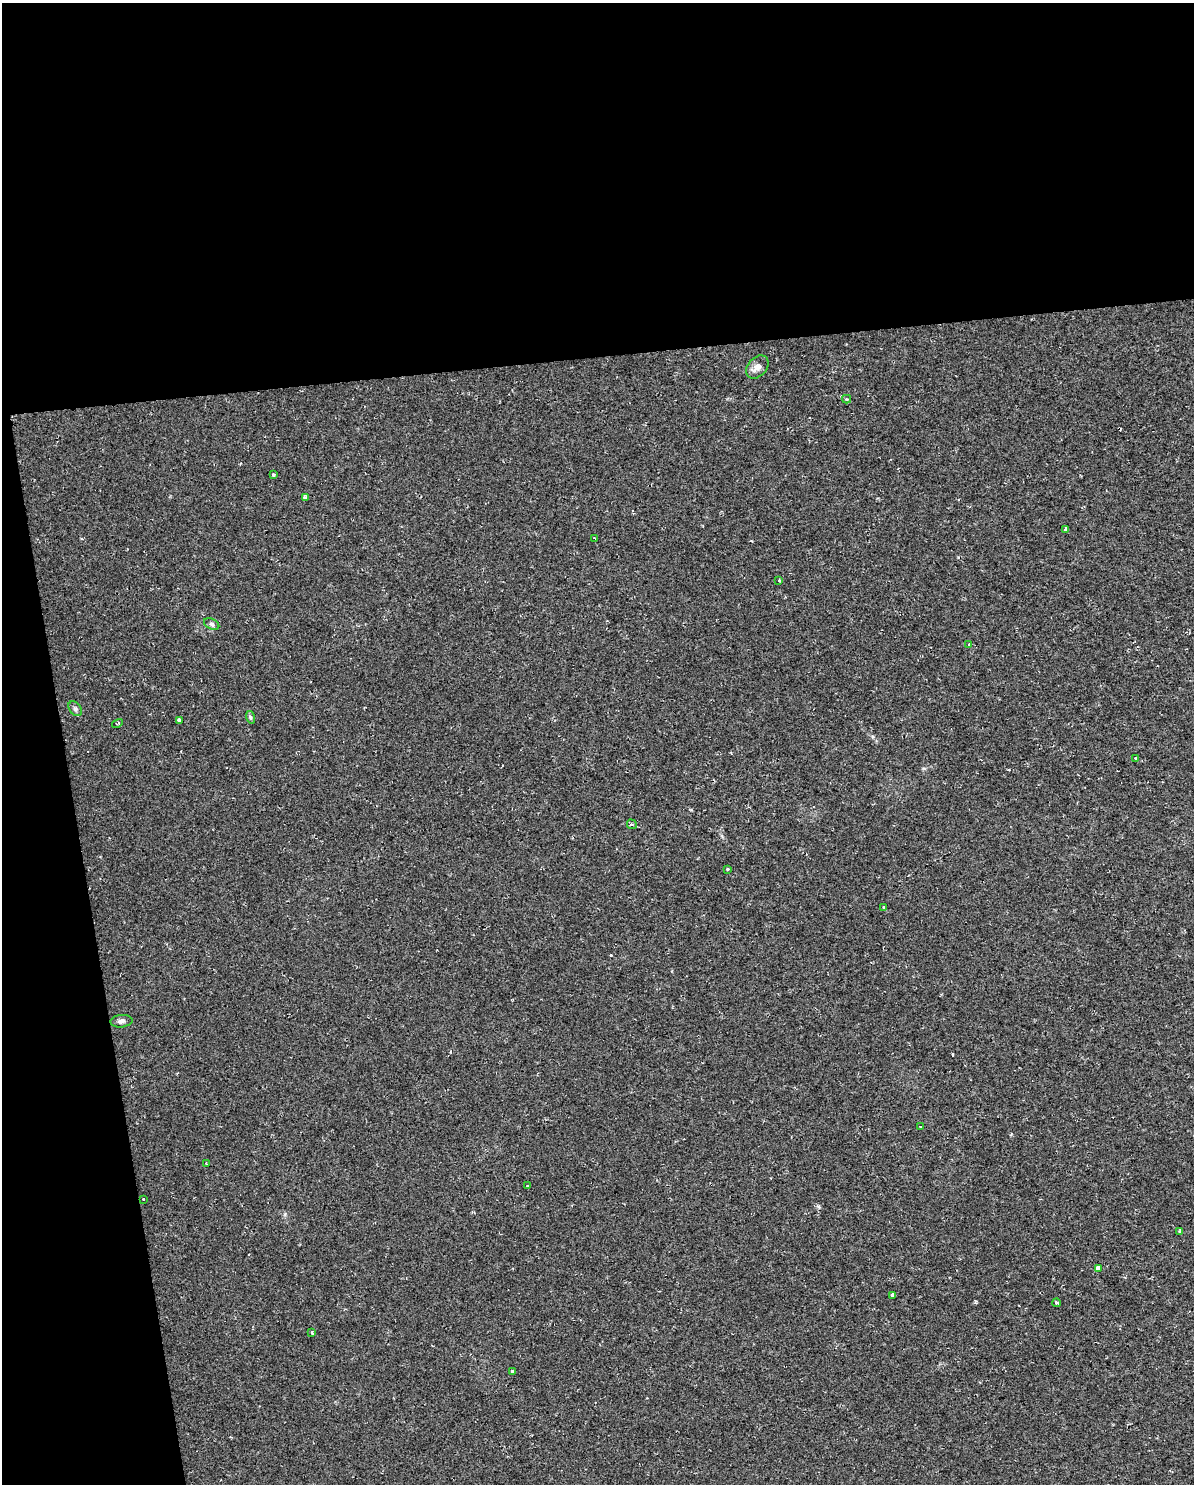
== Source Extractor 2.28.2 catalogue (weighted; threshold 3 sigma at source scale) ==
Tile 1 of 4 x 3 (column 1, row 1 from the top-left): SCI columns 116-1307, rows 3026-4507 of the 5083 x 5803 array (HDU 1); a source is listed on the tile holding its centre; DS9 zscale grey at full resolution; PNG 1196 x 1486 px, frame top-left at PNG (2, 3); each listed source drawn as its Kron ellipse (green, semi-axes under 4 px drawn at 4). Shown black and unused: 30% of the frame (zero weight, under 2 of 3 exposures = <1% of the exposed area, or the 3 px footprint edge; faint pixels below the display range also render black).
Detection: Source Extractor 2.28.2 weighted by HDU 2 'WHT'; one run over the whole footprint, this tile lists its part. Background 0.00663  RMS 0.0049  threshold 0.0219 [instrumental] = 3 sigma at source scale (4.5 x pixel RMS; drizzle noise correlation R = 1.50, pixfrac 1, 0.0396/0.0396 arcsec/px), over >= 5 px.
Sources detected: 33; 5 cosmic-ray / hot-pixel residue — neither listed nor drawn; the other 28 listed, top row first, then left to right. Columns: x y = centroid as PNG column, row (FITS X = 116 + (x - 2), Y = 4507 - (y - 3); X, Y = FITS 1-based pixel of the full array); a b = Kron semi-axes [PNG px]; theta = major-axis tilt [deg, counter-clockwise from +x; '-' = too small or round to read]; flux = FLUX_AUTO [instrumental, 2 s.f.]
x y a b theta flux
757 367 13 9 46 3.2
847 399 4 4 - 0.65
273 475 3 3 - 2.8
305 497 4 3 - 3.9
1065 529 4 3 - 1.3
594 538 3 2 - 0.7
779 581 3 3 - 1.2
212 624 8 5 -27 1.1
969 644 3 3 - 2.2
75 709 8 5 -50 1.2
250 717 6 4 -72 0.75
179 720 4 3 - 3
117 724 6 3 29 0.57
1136 758 3 3 - 1.4
632 824 5 4 - 0.8
728 869 3 3 - 1.4
884 908 3 3 - 2.8
121 1021 11 6 5 1.6
921 1126 3 2 - 0.6
206 1164 2 2 - 0.41
527 1186 3 3 - 0.61
143 1199 3 3 - 0.69
1180 1231 3 3 - 2.4
1098 1268 3 3 - 15
893 1295 3 3 - 24
1056 1303 4 3 - 0.62
312 1333 3 3 - 0.84
512 1371 3 3 - 0.71